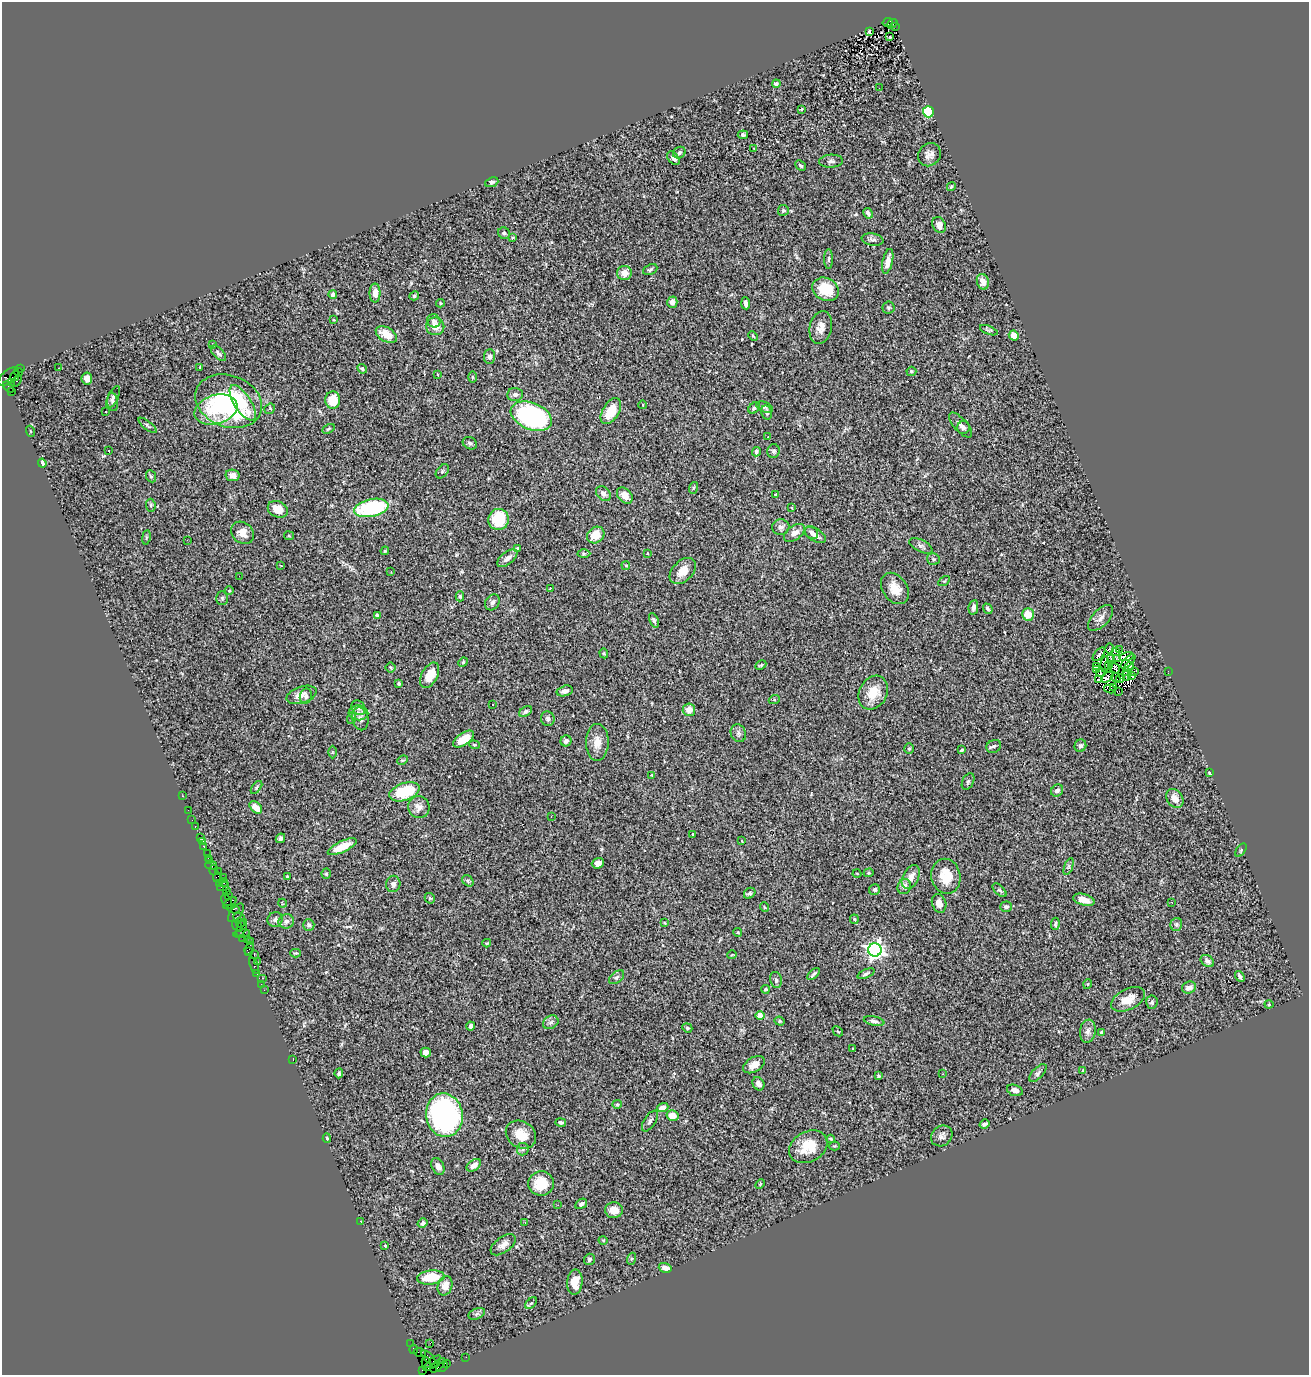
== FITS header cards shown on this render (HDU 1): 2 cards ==
NAXIS1  =                 1307
NAXIS2  =                 1373

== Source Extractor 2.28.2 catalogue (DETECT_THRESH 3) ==
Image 1307 x 1373 px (HDU 1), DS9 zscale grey, 1 PNG px = 1 image px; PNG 1311 x 1377 px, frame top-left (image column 1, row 1373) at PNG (2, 2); each listed source drawn as its Kron ellipse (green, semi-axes under 4 px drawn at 4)
Background 1.47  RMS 0.092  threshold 0.275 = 3 sigma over >= 5 px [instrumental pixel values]
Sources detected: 363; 3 with non-positive FLUX_AUTO (blend fragments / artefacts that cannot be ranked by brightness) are neither listed nor drawn; the other 360 listed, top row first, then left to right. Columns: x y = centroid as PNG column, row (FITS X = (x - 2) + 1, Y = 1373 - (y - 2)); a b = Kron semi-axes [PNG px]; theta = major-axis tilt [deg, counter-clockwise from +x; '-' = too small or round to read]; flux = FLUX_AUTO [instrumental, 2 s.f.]
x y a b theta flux
887 22 5 3 - 380
892 24 6 3 34 170
895 27 3 2 - 15
869 31 3 3 - 9.1
890 37 3 2 - 7.2
776 84 4 4 - 33
879 88 2 2 - 33
802 109 3 2 - 6
928 112 6 5 - 430
743 135 5 4 - 14
754 149 2 2 - 3.7
679 153 6 5 - 15
929 155 12 10 50 39
674 158 8 5 -51 27
831 161 12 6 3 21
801 165 6 4 -43 11
492 182 7 4 22 12
951 187 5 3 - 9.4
783 210 5 5 - 14
868 213 5 4 - 22
939 225 8 6 -64 40
504 233 6 5 - 17
512 238 4 3 - 6.2
873 240 11 6 -9 20
828 259 10 4 90 11
888 261 13 5 77 46
650 269 7 5 24 13
624 273 7 7 - 51
983 282 8 6 -73 53
826 289 14 11 -28 190
375 293 9 5 -89 45
333 294 4 4 - 29
414 296 5 4 - 11
672 302 5 5 - 29
440 303 4 4 - 6.2
746 303 6 3 -84 23
888 308 6 6 - 11
334 320 4 2 - 3.9
434 321 7 6 - 15
435 326 9 9 - 66
821 327 17 11 78 57
989 330 9 3 -21 9.1
386 335 11 7 -31 89
1014 335 5 4 - 61
753 336 5 3 - 6.1
213 345 3 3 - 4
218 353 9 5 -44 14
490 356 7 5 88 20
200 367 3 3 - 7.2
21 368 3 3 - 110
59 368 2 2 - 4.1
362 369 5 4 - 9.3
911 371 5 4 - 8.9
18 372 4 4 - 200
437 374 3 2 - 4.1
15 376 6 3 60 330
8 377 12 6 41 490
472 377 6 4 -89 6.4
87 379 6 5 - 26
16 381 6 3 58 110
11 382 3 3 - 470
9 387 6 3 -48 75
11 392 3 3 - 680
515 394 7 6 - 19
113 397 12 5 63 21
333 400 8 7 - 130
229 401 34 25 -20 900
113 402 9 5 -81 18
243 403 20 8 -57 130
643 405 4 3 - 3.7
764 407 9 5 -23 14
754 408 6 5 - 14
216 409 22 14 17 200
270 409 6 5 - 10
105 411 3 2 - 7.8
611 411 14 8 58 140
767 412 7 5 -76 15
531 416 21 13 -23 1100
147 425 11 3 -38 11
961 425 16 6 -49 39
963 427 7 6 - 20
328 429 6 3 28 8.2
30 431 5 3 - 4.4
768 437 2 2 - 5
470 443 7 6 - 16
108 451 3 2 - 4.5
774 451 7 6 - 13
756 452 5 4 - 15
42 463 4 3 - 22
442 471 8 5 51 12
232 475 7 5 -11 42
151 476 6 5 - 10
693 488 6 3 71 6.7
603 494 8 6 -45 25
775 494 3 3 - 4.6
625 495 9 6 -47 52
151 505 6 4 -84 9.2
371 508 17 9 11 560
792 508 4 2 - 4.4
278 509 10 8 -25 88
499 519 10 10 - 240
781 527 8 8 - 29
242 533 12 10 -42 57
794 533 12 7 36 45
811 533 7 5 -45 18
596 535 9 7 37 100
815 535 12 6 -31 31
289 536 5 4 - 7.6
146 537 7 3 81 7.3
187 540 2 2 - 4.4
921 546 13 6 -27 19
518 549 4 4 - 39
385 551 4 4 - 6.9
647 553 3 2 - 4.2
584 554 6 4 0 8.5
507 558 12 6 39 41
933 559 6 5 - 12
281 565 3 2 - 4.1
626 565 4 4 - 6.7
391 571 2 2 - 5.2
683 571 16 10 44 75
239 576 3 2 - 5.3
944 581 6 4 31 7.9
550 588 2 2 - 4.9
895 588 17 12 -55 90
229 591 4 3 - 5.1
460 596 5 4 - 9.1
222 598 7 5 90 12
492 602 8 6 54 28
973 607 7 4 79 23
988 609 5 3 - 12
1028 614 6 6 - 85
377 615 4 3 - 8
1101 618 16 8 47 37
654 620 7 4 -67 13
1110 648 5 2 - 13
1119 650 3 2 - 6.7
1115 652 3 2 - 4.6
604 653 5 4 - 7.2
1099 654 8 4 49 29
1127 656 7 4 14 3.5
1111 658 2 2 - 5
1118 659 4 2 - 4.2
1128 661 9 2 44 15
463 662 5 4 - 8
1105 664 8 3 84 0.37
761 665 6 3 27 6.7
1096 666 4 2 - 8.6
1108 666 3 2 - 0.092
1129 666 5 4 - 14
391 668 5 5 - 9.4
1115 668 6 3 -58 9.9
1096 669 3 2 - 7
1134 671 2 2 - 1.6
1168 671 2 2 - 27
1100 672 4 2 - 1.9
1126 672 3 2 - 0.22
430 675 14 8 62 97
1126 675 5 3 - 15
1132 676 3 3 - 7.7
1108 677 7 4 43 34
1116 678 5 2 - 6.3
1120 678 4 2 - 4.1
1098 680 3 3 - 3.4
399 683 3 3 - 9.5
1114 687 4 2 - 11
1110 689 6 2 -8 4
565 691 8 5 14 26
1119 691 3 2 - 8.1
873 693 17 14 62 120
301 695 16 8 18 49
306 696 8 6 76 17
774 700 5 4 - 6.3
492 705 3 2 - 6.1
358 708 8 6 -52 19
689 710 6 6 - 60
526 711 7 4 32 15
358 713 10 7 -4 32
352 718 6 4 70 8.5
360 719 11 8 -77 31
548 719 7 6 - 17
738 733 9 7 -65 22
464 739 12 6 34 100
566 741 5 5 - 26
597 742 18 11 89 74
474 745 5 4 - 7.3
994 746 7 6 - 15
1080 746 6 5 - 16
909 749 5 4 - 9.8
962 750 4 3 - 12
332 752 6 4 89 7.5
402 760 6 4 25 7.9
1210 773 4 3 - 23
652 775 4 4 - 6.5
968 781 8 5 64 13
257 787 7 3 52 8
1057 791 6 5 - 23
404 792 16 8 19 280
183 796 2 2 - 3.3
1175 798 10 7 -53 55
256 807 7 5 -45 53
419 807 11 10 - 41
188 810 2 2 - 11
551 817 2 2 - 2.8
192 820 2 2 - 9.6
195 826 3 2 - 27
693 834 3 3 - 14
200 837 2 2 - 37
280 838 5 4 - 18
742 841 3 2 - 3.6
202 842 3 3 - 26
204 846 3 3 - 81
342 847 16 5 25 110
1241 850 8 4 55 7.8
207 854 4 2 - 24
208 858 2 2 - 35
210 861 2 2 - 48
598 863 6 5 - 33
211 865 6 3 -16 98
1068 867 9 4 71 14
214 870 5 4 - 180
218 871 3 2 - 150
857 873 4 3 - 4.7
869 873 5 4 - 8.1
326 874 5 4 - 11
287 876 3 3 - 6.4
946 876 17 14 -79 140
217 877 5 4 - 160
223 877 3 2 - 72
911 877 13 8 63 47
468 881 6 5 - 11
224 883 4 3 - 34
219 884 3 2 - 86
393 884 8 7 - 20
223 886 6 2 18 130
904 887 8 6 70 32
875 890 5 5 - 14
1000 890 8 4 -42 11
226 891 2 2 - 58
750 893 6 5 - 14
228 895 2 2 - 120
430 898 5 4 - 8.1
227 900 6 4 -51 140
1084 900 11 5 -16 65
1172 902 3 3 - 6.6
230 903 8 3 39 250
282 903 4 3 - 4.9
939 903 9 7 -70 37
764 907 5 3 - 5.7
1006 907 6 5 - 15
233 909 6 3 -10 260
236 913 11 5 53 840
239 917 6 2 -19 130
275 919 8 7 - 19
854 919 4 4 - 6
286 921 8 7 - 24
240 923 4 3 - 81
665 923 4 2 - 4.8
1055 924 6 3 83 10
1176 924 6 6 - 12
309 925 6 5 - 17
237 926 6 2 -55 68
242 928 9 4 71 200
738 932 4 4 - 6
242 934 8 3 6 97
243 938 3 2 - 42
247 939 3 2 - 41
251 941 2 2 - 12
487 943 4 3 - 7.8
249 949 6 3 69 61
875 950 7 6 - 2800
248 952 4 3 - 70
296 953 5 4 - 7.7
254 954 4 2 - 120
732 955 4 3 - 4.4
257 961 3 3 - 100
1207 961 7 5 -35 23
254 965 9 3 -71 240
257 974 4 2 - 52
814 974 7 3 45 10
866 974 9 4 24 16
1240 976 5 3 - 14
616 977 9 5 38 15
262 978 5 2 - 340
776 980 8 5 -78 18
261 984 2 2 - 21
1088 984 5 3 - 5.1
1189 988 7 6 - 38
765 989 4 4 - 8.3
264 990 2 2 - 47
1128 999 18 10 27 86
1152 1002 6 5 - 14
1269 1004 4 4 - 6.4
760 1016 4 4 - 110
780 1021 5 4 - 8.3
874 1021 10 4 -11 19
551 1022 8 6 31 19
471 1026 4 3 - 15
687 1028 5 4 - 8.8
838 1031 6 3 -43 6.2
1088 1031 11 8 81 33
1101 1032 3 3 - 8.7
852 1048 3 2 - 5.6
426 1052 5 5 - 31
293 1060 2 2 - 23
754 1065 12 7 31 45
1083 1071 4 3 - 13
339 1073 5 4 - 11
1038 1073 11 5 46 20
943 1074 2 2 - 3.8
878 1076 4 3 - 8.3
758 1084 7 5 -58 24
1015 1090 8 5 -18 25
617 1104 5 4 - 6.9
663 1107 6 4 21 65
444 1115 22 18 -80 1400
672 1116 6 5 - 68
650 1121 12 5 57 19
561 1122 5 4 - 13
984 1124 5 3 - 17
521 1135 16 13 -35 100
942 1136 11 9 39 26
327 1138 4 3 - 8.6
831 1139 4 3 - 8.1
834 1146 5 4 - 8
808 1147 20 15 29 140
523 1149 6 5 - 12
474 1165 8 5 36 42
438 1166 9 6 -66 28
541 1183 13 12 - 170
760 1184 5 3 - 5.8
581 1204 6 4 32 21
558 1205 2 2 - 5.2
614 1210 9 8 - 64
361 1222 3 2 - 56
525 1222 2 2 - 4.4
422 1223 5 4 - 16
603 1240 4 3 - 4.3
503 1245 14 7 36 34
385 1246 2 2 - 4.4
589 1259 6 5 - 14
631 1259 6 4 71 8.4
665 1268 6 4 -15 35
431 1277 14 7 7 170
575 1282 12 7 85 82
445 1286 10 7 70 55
531 1303 7 4 44 11
477 1314 9 5 22 16
430 1343 2 2 - 4.3
411 1344 2 2 - 16
414 1350 4 2 - 94
420 1353 6 2 -21 77
428 1357 9 3 -45 550
466 1357 2 2 - 30
426 1362 6 3 -74 240
432 1363 11 4 40 420
446 1363 4 3 - 150
438 1365 9 4 43 250
442 1367 6 2 36 78
422 1370 3 2 - 45
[3 non-positive-flux detections neither listed nor drawn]